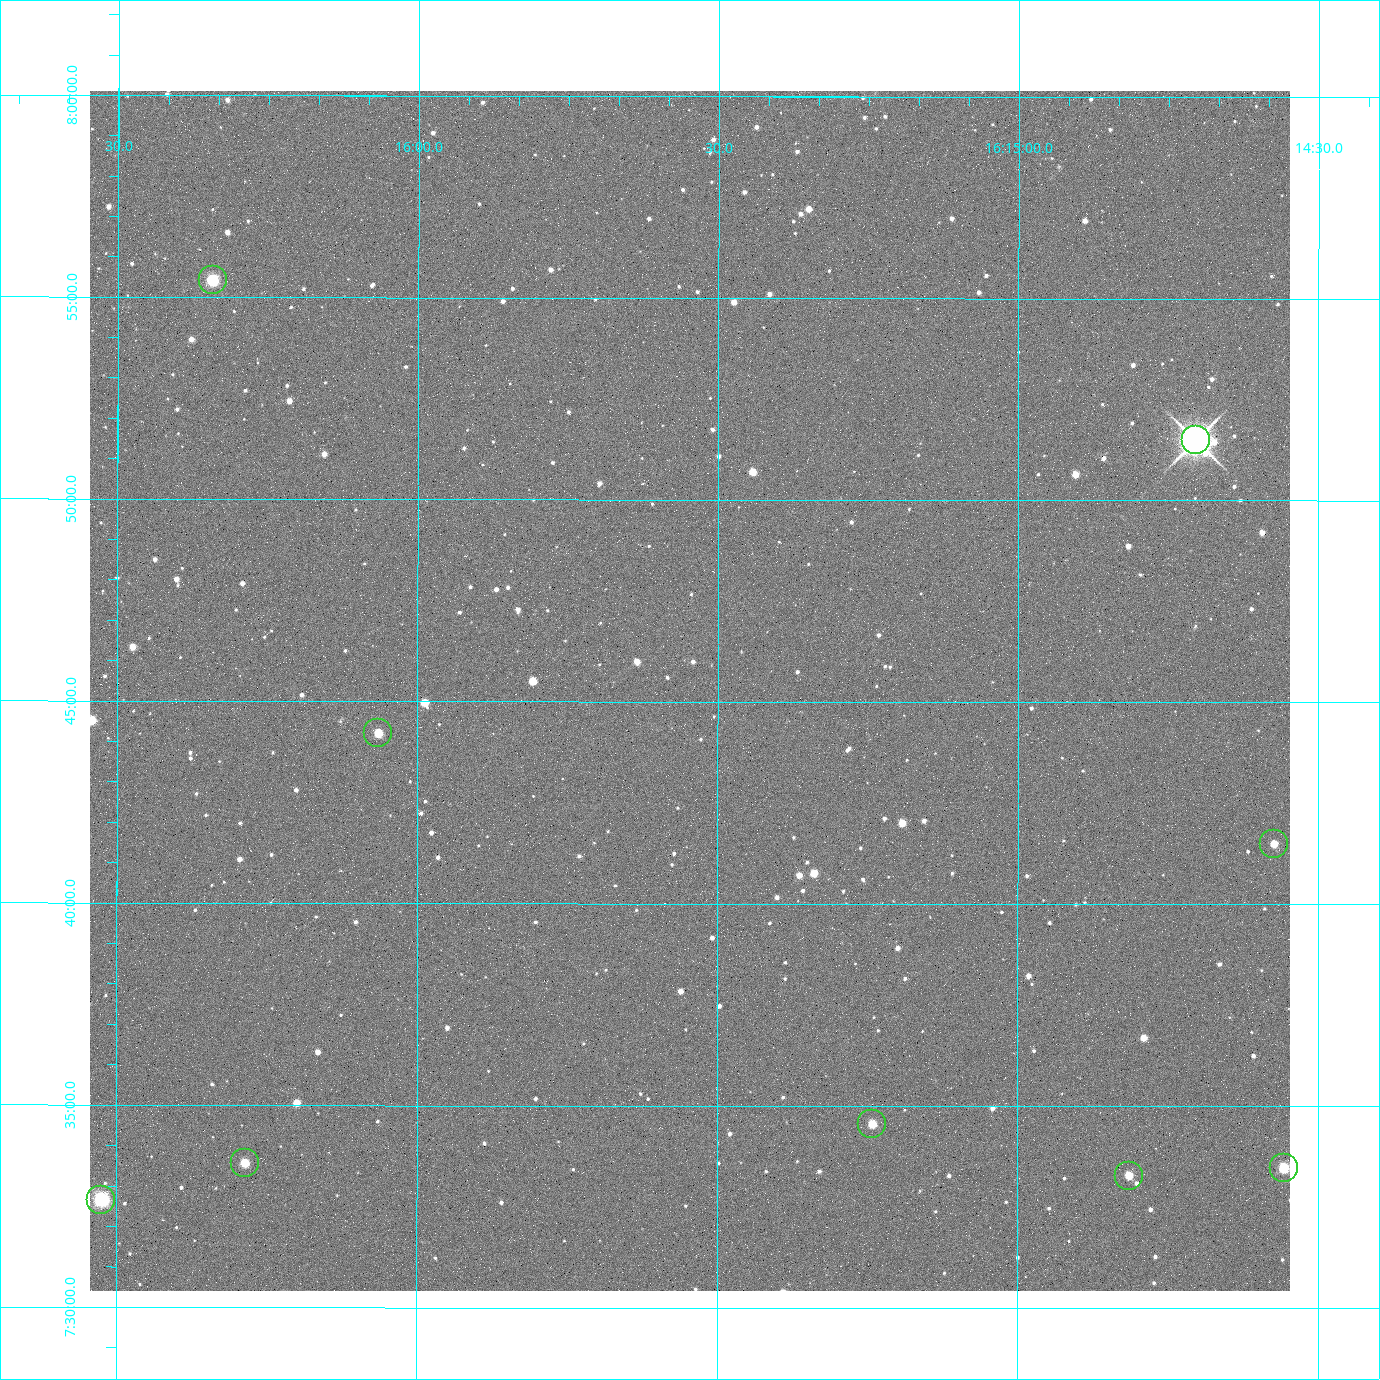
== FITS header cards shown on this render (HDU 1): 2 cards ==
NAXIS1  =                 2400 / Width of image data
NAXIS2  =                 2400 / Height of image data

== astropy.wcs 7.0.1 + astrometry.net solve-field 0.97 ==
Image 2400 x 2400 px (HDU 1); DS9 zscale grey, zoomed out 1/2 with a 90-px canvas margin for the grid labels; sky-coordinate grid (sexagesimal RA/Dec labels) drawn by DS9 from the SOLVED WCS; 9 Tycho-2 reference stars matched to detected sources circled (green)
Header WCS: RA---TAN/DEC--TAN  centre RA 16:15:33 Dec +07:45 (243.89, +7.75 deg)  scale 0.74 arcsec/px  FOV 29.6' x 29.6'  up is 0 deg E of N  parity normal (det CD < 0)
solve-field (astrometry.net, Tycho-2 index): VERIFIED the header's WCS against the Tycho-2 star catalogue (5 matches, 0 conflicts) and refined it, rather than solving blind
Solved WCS: RA---TAN-SIP/DEC--TAN-SIP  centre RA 16:15:33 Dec +07:45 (243.89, +7.75 deg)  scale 0.743 arcsec/px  FOV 29.7' x 29.7'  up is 0 deg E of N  parity normal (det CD < 0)
The solver's refit moves the header's centre by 2.6 arcsec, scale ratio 1.003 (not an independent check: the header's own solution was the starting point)
Tycho-2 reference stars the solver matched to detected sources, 9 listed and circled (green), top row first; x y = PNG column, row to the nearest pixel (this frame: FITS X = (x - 90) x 2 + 1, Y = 2400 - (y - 91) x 2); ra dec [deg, ICRS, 3 dp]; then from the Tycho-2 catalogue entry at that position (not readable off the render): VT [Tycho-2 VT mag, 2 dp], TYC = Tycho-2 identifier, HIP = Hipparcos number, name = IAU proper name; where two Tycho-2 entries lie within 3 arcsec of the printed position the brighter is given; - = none
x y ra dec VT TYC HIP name
212 280 244.086 +7.924 10.10 946-635-1 - -
1196 440 243.676 +7.858 6.72 946-1598-1 79608 -
378 734 244.016 +7.737 11.56 946-881-1 - -
1274 844 243.643 +7.692 11.91 946-916-1 - -
872 1124 243.810 +7.576 11.94 946-1047-1 - -
245 1164 244.071 +7.560 11.55 946-984-1 - -
1284 1168 243.639 +7.558 10.81 946-1083-1 - -
1129 1176 243.703 +7.555 12.21 946-959-1 - -
101 1200 244.131 +7.544 9.21 946-968-1 - -